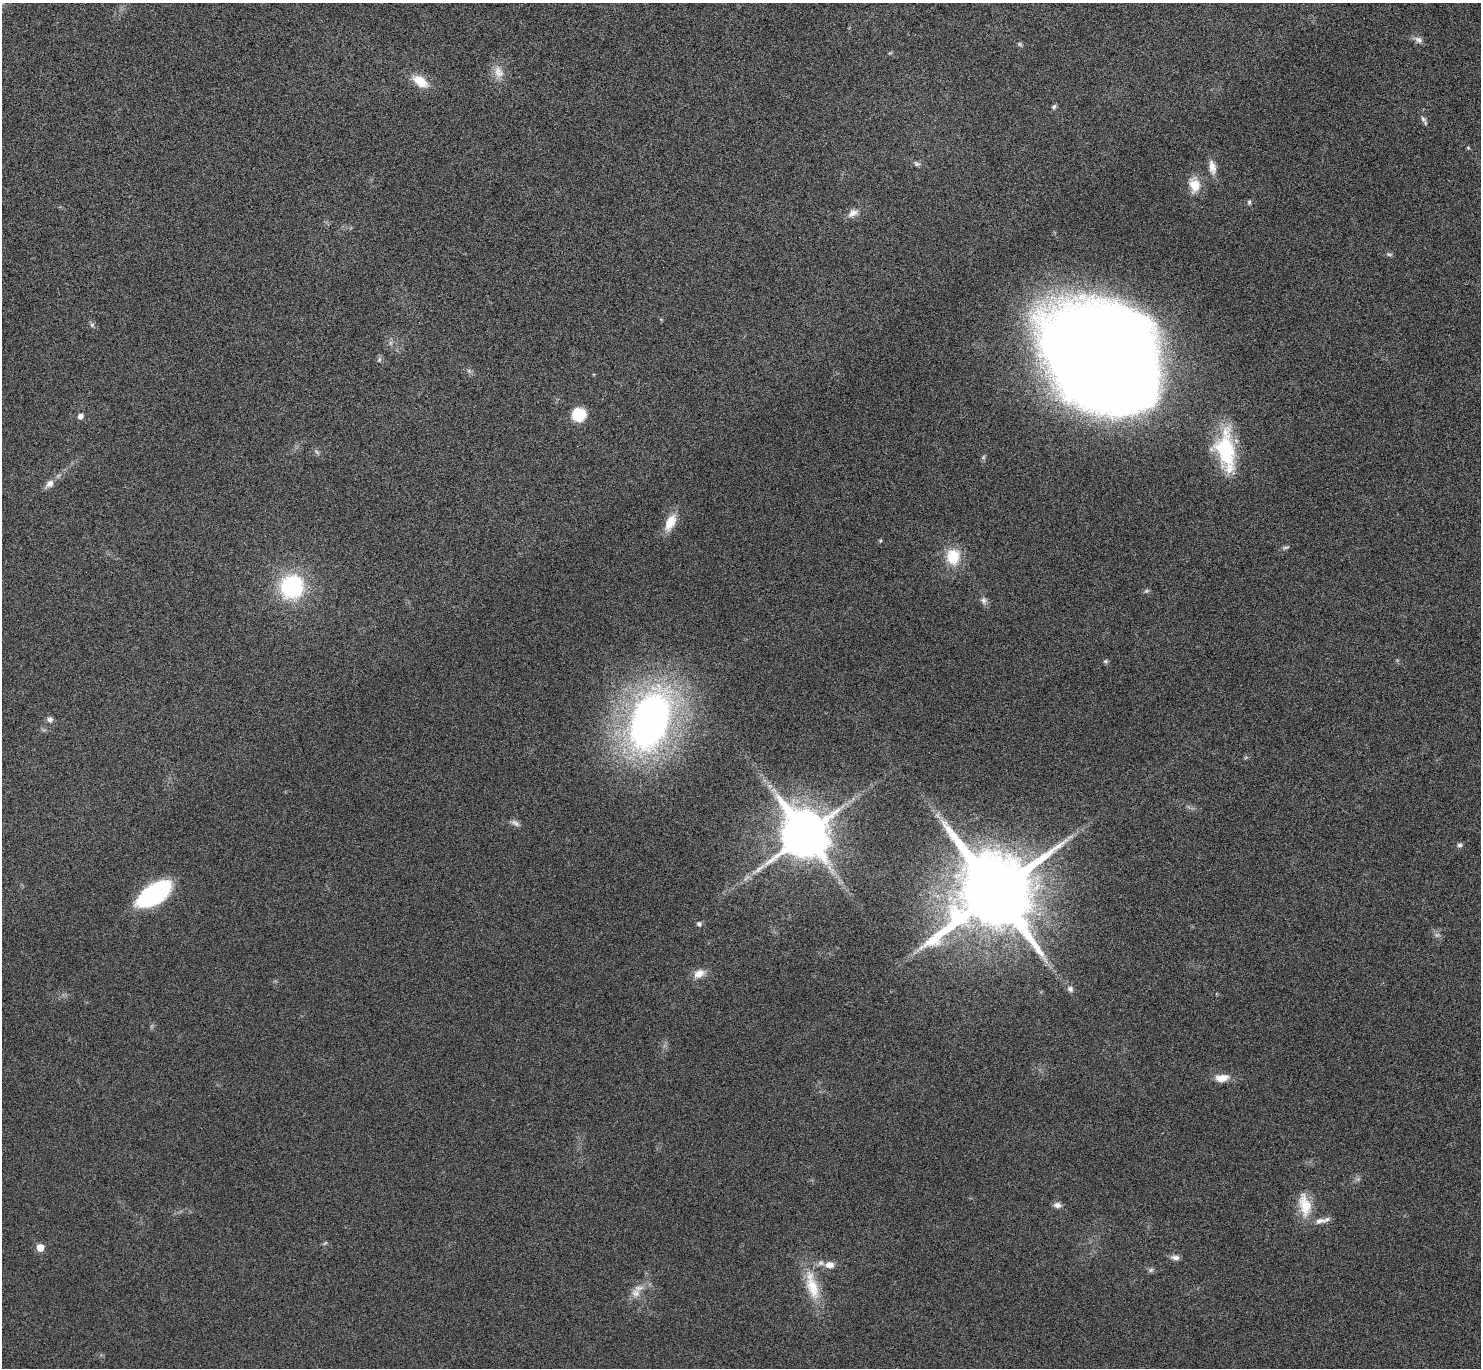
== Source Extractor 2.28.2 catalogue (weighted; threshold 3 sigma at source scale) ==
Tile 10 of 4 x 4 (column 2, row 3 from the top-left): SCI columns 1487-2965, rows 1529-2894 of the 5934 x 5929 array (HDU 1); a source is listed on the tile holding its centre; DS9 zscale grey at full resolution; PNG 1483 x 1370 px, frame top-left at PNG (2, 3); no overlay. Nothing masked; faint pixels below the display range render black.
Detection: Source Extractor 2.28.2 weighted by HDU 2 'WHT'; one run over the whole footprint, this tile lists its part. Background 0.0235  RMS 0.0036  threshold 0.0148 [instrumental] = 3 sigma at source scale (4.09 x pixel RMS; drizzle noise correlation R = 1.36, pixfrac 0.8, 0.05/0.05 arcsec/px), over >= 5 px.
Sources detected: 55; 5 too faint to see at this stretch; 1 inside a brighter object's white glare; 1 long thin detection or spike segment (spike, bleed or trail) — not listed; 2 inside a brighter listed object's ellipse — not listed separately; the other 46 listed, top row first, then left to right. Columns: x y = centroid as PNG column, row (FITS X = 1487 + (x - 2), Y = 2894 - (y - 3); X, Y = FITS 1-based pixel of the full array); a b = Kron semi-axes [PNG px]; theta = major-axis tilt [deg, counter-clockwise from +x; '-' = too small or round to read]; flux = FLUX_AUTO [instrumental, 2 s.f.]
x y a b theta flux
1418 40 13 7 -33 1.5
1020 44 6 5 - 0.53
499 72 18 12 -65 3.8
420 81 18 10 -34 6.5
1054 107 7 5 50 0.64
1423 119 10 5 -60 0.99
1468 148 5 4 - 0.34
917 164 9 6 -28 0.83
1212 167 19 9 -79 3
1194 185 18 13 -73 5.3
1249 202 6 4 90 0.56
853 213 16 8 32 2.3
1389 254 7 4 -19 0.61
92 325 6 5 - 0.65
1102 358 101 77 -41 850
379 359 8 5 71 0.69
469 371 7 4 -19 0.61
579 415 14 14 - 9.3
80 416 8 7 - 1.1
1226 451 48 22 -85 24
50 484 11 8 51 1.9
670 522 22 11 63 5.7
1286 547 10 3 15 0.64
953 557 19 16 90 9.2
292 587 25 24 - 32
984 600 10 8 -78 1.3
1105 661 6 5 - 0.57
50 719 7 7 - 1.1
650 721 48 28 70 190
515 823 12 6 -38 1.2
805 834 16 13 -53 1500
1460 845 7 5 1 0.75
995 892 22 22 - 4800
154 894 32 15 34 48
699 924 6 6 - 0.83
1045 960 13 2 -60 1.1
699 974 14 10 27 3.3
1070 989 8 7 - 1.3
1222 1078 16 8 7 4.1
1057 1205 9 7 -7 1.5
1305 1205 33 15 -78 8.3
40 1247 7 6 - 3.5
1175 1257 12 6 -10 1.4
830 1265 12 9 4 2.4
812 1286 44 14 -74 11
636 1293 12 11 - 2.8